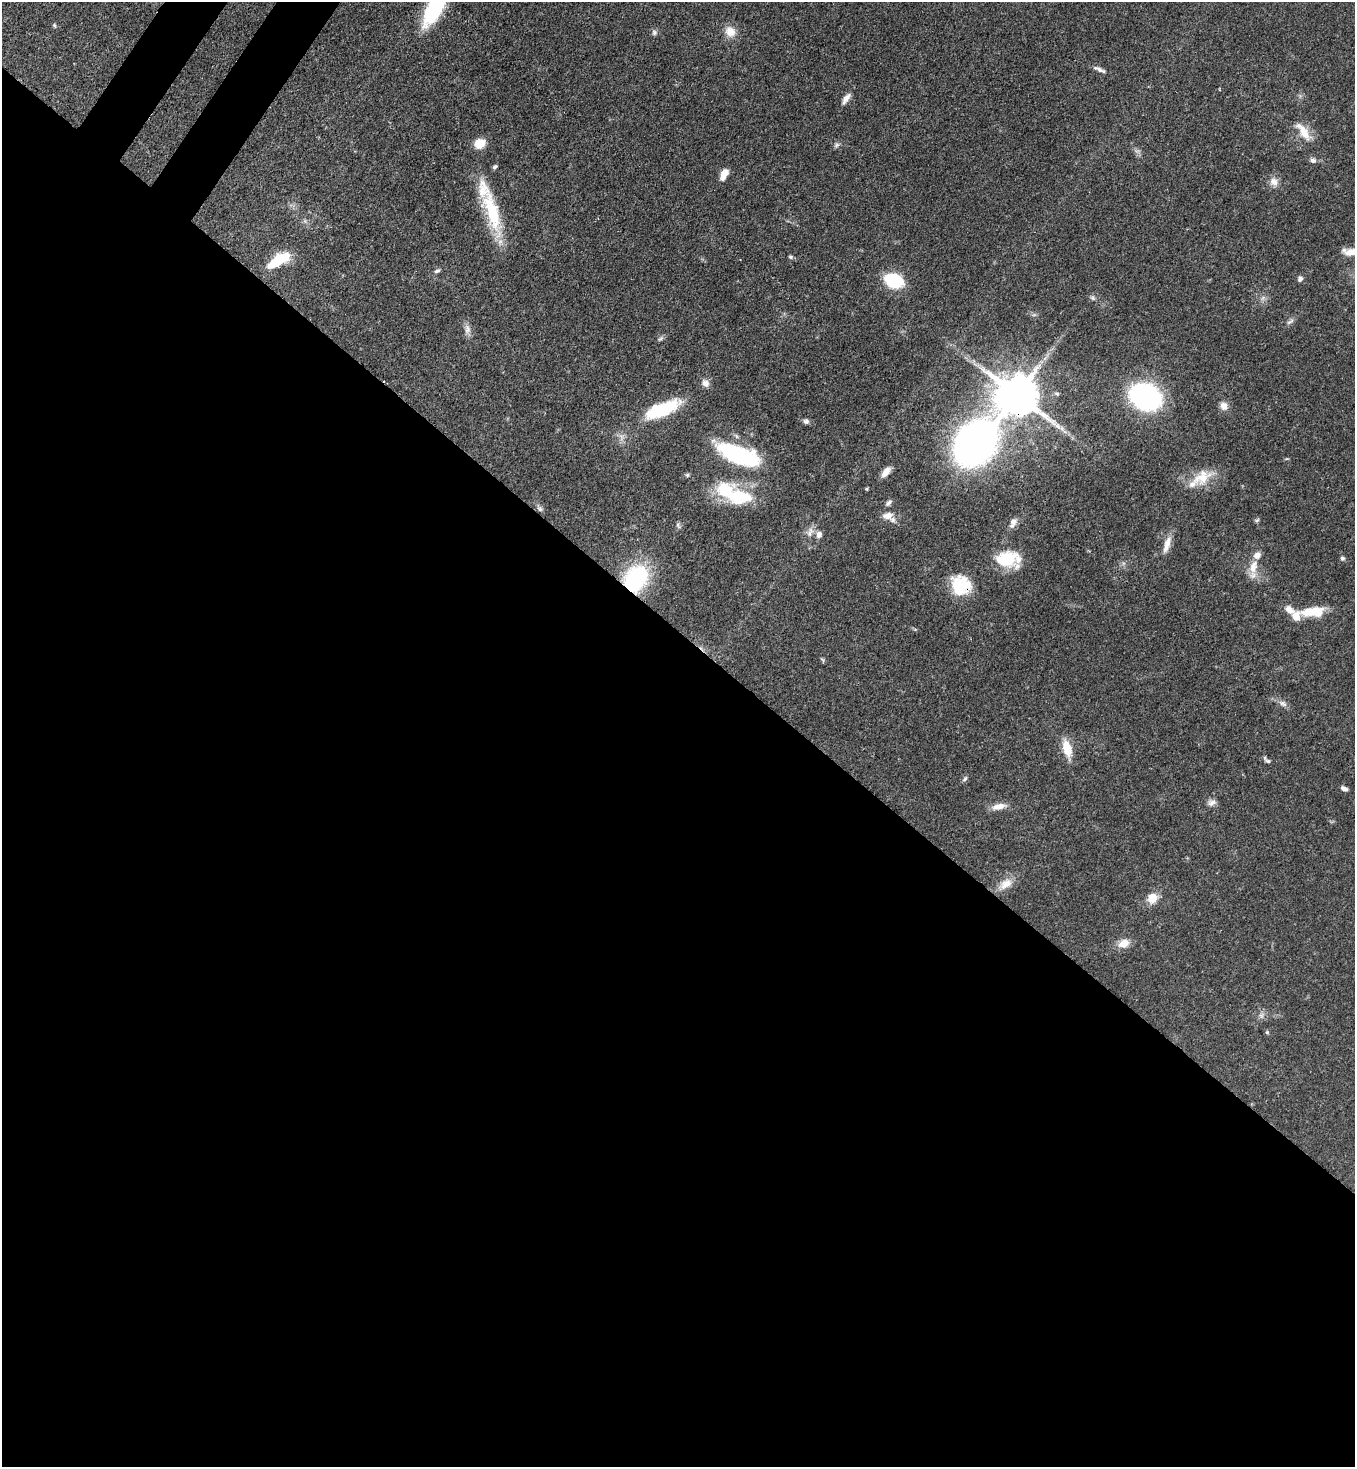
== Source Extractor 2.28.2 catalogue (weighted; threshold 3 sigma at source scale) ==
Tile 14 of 4 x 4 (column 2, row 4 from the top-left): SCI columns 1719-3071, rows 60-1524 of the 6003 x 5980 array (HDU 1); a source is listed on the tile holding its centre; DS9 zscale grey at full resolution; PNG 1357 x 1469 px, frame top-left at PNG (2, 2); no overlay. Shown black and unused: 58% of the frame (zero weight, under 3 of 4 exposures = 7% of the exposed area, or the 3 px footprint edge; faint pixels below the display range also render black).
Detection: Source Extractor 2.28.2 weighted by HDU 2 'WHT'; one run over the whole footprint, this tile lists its part. Background 0.0899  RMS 0.0041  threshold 0.0183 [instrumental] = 3 sigma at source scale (4.5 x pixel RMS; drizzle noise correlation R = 1.50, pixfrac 1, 0.05/0.05 arcsec/px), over >= 5 px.
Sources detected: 72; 2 inside a brighter object's white glare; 1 cosmic-ray / hot-pixel residue — not listed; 5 inside a brighter listed object's ellipse — not listed separately; the other 64 listed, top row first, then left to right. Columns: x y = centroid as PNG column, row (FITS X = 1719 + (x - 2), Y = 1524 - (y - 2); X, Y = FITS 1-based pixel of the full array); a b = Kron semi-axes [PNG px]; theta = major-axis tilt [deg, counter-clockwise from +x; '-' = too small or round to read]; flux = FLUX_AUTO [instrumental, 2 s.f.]
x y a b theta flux
438 2 41 18 61 31
54 25 5 4 - 0.54
654 32 8 6 -90 0.98
730 32 14 13 - 4.6
1101 70 18 5 -22 1.8
846 98 16 6 55 2.7
1303 132 28 10 -57 6.3
479 143 10 8 27 8
837 145 8 5 27 1
1313 160 8 6 -2 1.3
495 167 7 5 45 0.76
724 174 13 7 64 4.1
1274 182 12 10 -52 2.8
492 211 60 16 -74 25
1352 252 24 9 1 5.5
791 257 6 5 - 0.67
279 260 29 11 31 13
437 271 9 5 30 0.96
1300 279 8 6 68 1.2
894 280 12 8 -19 37
1093 298 8 4 -32 0.85
1290 322 13 4 33 1.2
467 329 14 8 -81 2.4
661 338 9 4 35 0.88
705 383 11 9 -45 2.1
1017 395 11 11 - 1700
1145 397 21 15 -23 110
1224 406 11 9 -68 2.6
662 409 40 14 22 23
806 421 7 6 - 1.2
975 443 52 31 48 220
739 455 36 14 -20 50
886 472 14 7 50 3.2
687 475 6 5 - 0.64
1202 477 25 16 32 10
866 489 3 3 - 0.55
739 498 33 23 -16 23
889 503 10 5 45 1.1
540 509 9 6 -50 1.1
888 516 15 9 12 3.7
1257 520 7 4 44 0.63
1013 523 15 8 64 2.3
678 526 9 4 -68 0.85
810 532 16 6 71 2.4
819 535 8 7 - 2.2
1167 544 24 8 73 4.1
1342 558 6 5 - 0.86
1006 559 26 19 -4 16
1253 567 20 10 77 5.7
635 579 31 24 56 36
961 585 24 22 -40 14
1313 612 28 10 6 12
1283 704 12 4 -25 1.5
1067 748 22 10 -74 7.3
1267 760 12 4 -40 1
965 779 9 5 46 0.91
1344 788 8 5 -23 1.3
1212 802 12 7 13 1.9
998 806 20 8 12 3.5
1006 884 21 12 34 5.2
1152 898 6 5 - 14
1124 943 15 11 20 4.3
1261 1015 7 4 -19 0.88
1267 1032 5 5 - 0.51
Overlapping masked pixels (flux is a lower limit): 4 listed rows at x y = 1017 395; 975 443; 635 579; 961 585
Isophote crosses this tile's border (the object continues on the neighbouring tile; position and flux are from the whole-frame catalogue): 2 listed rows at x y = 438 2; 1352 252